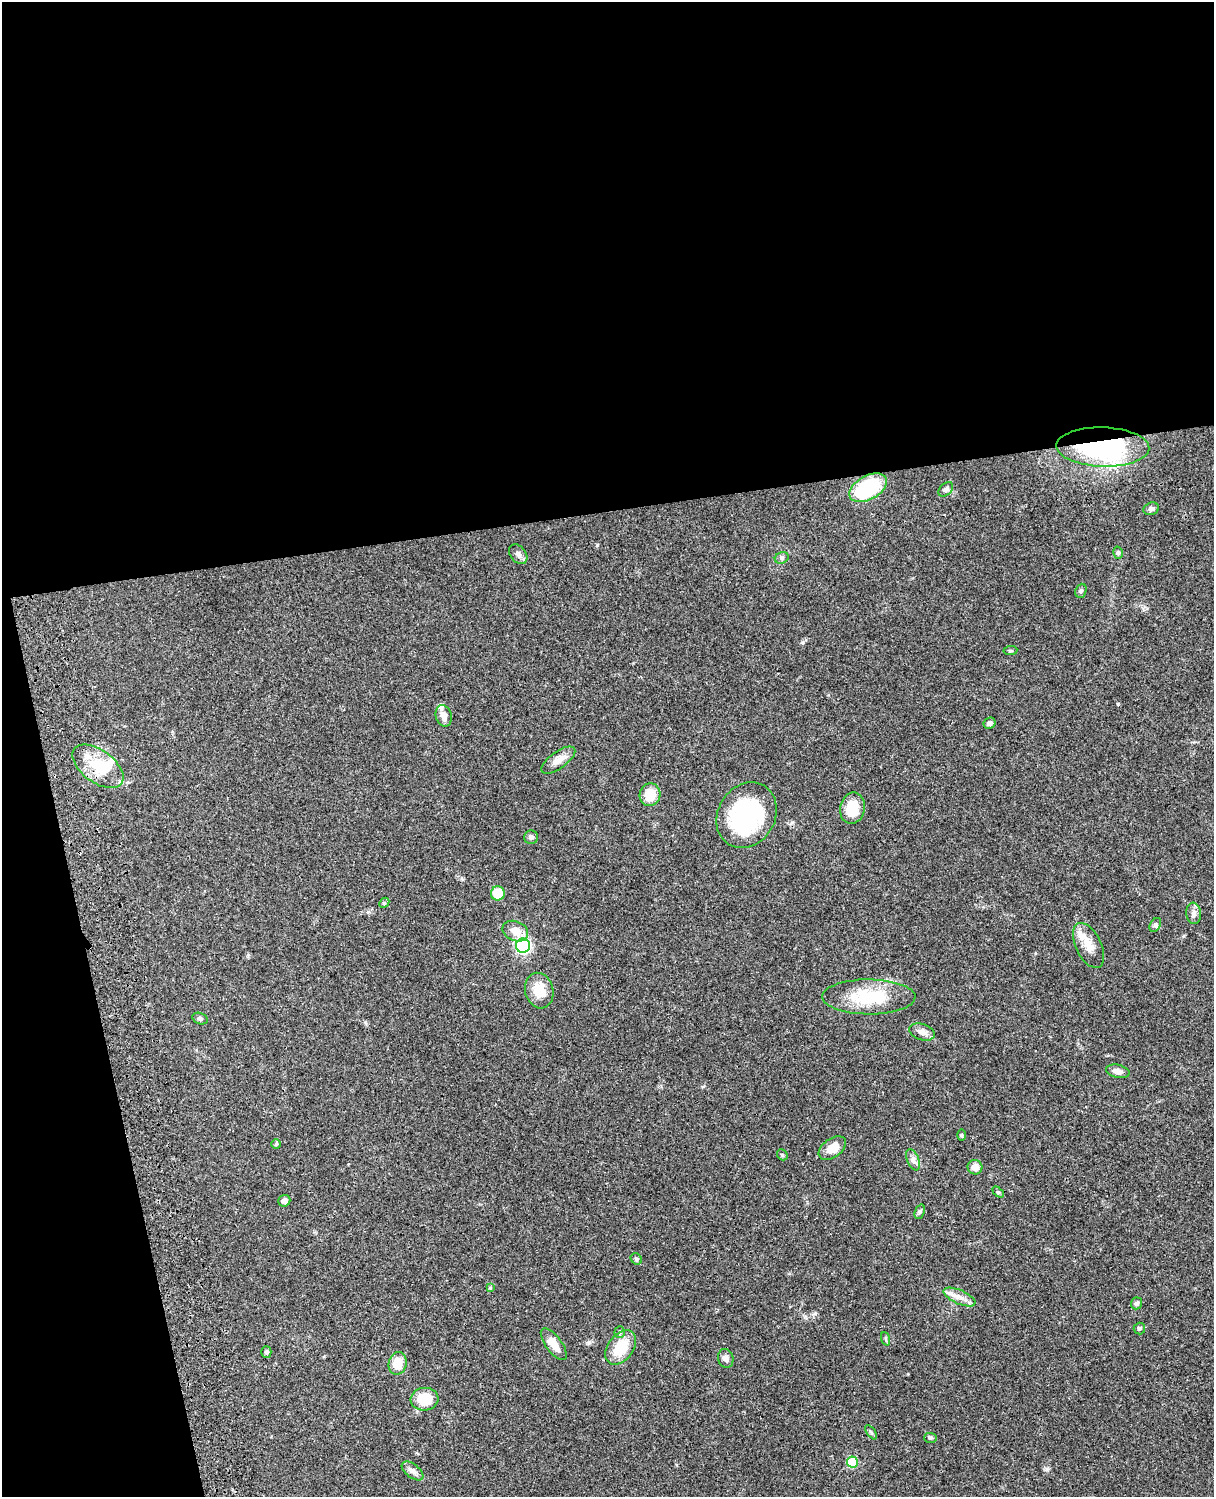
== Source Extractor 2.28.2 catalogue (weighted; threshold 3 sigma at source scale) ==
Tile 1 of 4 x 3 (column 1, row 1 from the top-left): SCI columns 121-1332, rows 3269-4763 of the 5087 x 4929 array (HDU 1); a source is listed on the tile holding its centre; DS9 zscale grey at full resolution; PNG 1216 x 1499 px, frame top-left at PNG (2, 2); each listed source drawn as its Kron ellipse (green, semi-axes under 4 px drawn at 4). Shown black and unused: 39% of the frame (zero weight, under 3 of 4 exposures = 6% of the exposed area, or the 3 px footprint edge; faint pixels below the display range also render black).
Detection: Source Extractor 2.28.2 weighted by HDU 2 'WHT'; one run over the whole footprint, this tile lists its part. Background 0.0756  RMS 0.0057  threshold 0.0257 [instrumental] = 3 sigma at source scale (4.5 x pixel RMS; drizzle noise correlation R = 1.50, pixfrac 1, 0.05/0.05 arcsec/px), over >= 5 px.
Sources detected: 57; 1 inside a brighter object's white glare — neither listed nor drawn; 1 inside a brighter listed object's ellipse — not listed separately; the other 55 listed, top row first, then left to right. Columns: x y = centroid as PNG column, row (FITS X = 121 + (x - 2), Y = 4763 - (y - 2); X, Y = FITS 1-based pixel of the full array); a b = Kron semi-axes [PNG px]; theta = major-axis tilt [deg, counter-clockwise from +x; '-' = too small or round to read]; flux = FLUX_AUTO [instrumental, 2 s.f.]
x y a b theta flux
1103 447 47 19 -2 100
868 488 20 12 29 44
946 489 8 5 44 1.7
1151 509 8 6 19 2
1118 553 6 5 - 1.1
518 554 11 7 -51 2.3
782 558 7 5 23 1.3
1081 591 7 5 67 1
1010 651 7 4 6 0.77
444 716 11 8 -76 3.3
990 723 6 5 - 1.6
558 760 20 8 36 4.8
98 766 29 16 -36 19
650 795 11 10 - 11
852 808 16 12 79 13
747 815 34 28 59 68
531 837 7 6 - 1.3
498 893 7 7 - 10
384 903 5 4 - 0.69
1194 913 11 7 -84 2.3
1155 925 7 5 60 1
515 931 13 9 -22 5.8
1089 945 24 12 -64 8.3
523 946 7 7 - 98
539 991 18 14 -75 10
869 997 47 17 0 28
200 1019 8 5 -15 1.2
922 1032 13 8 -19 3.1
1118 1071 12 6 -13 3.4
962 1135 6 3 -90 0.66
276 1144 5 4 - 0.77
832 1148 15 9 36 7.1
782 1155 6 5 - 0.77
913 1160 11 6 -66 2.2
975 1167 7 7 - 4.3
998 1192 6 4 -43 0.79
284 1201 6 6 - 2.5
920 1212 8 5 71 1.1
636 1259 6 5 - 0.85
490 1288 4 4 - 0.57
959 1297 17 7 -24 4.3
1137 1303 6 5 - 1.5
1139 1329 6 6 - 0.92
620 1332 6 5 - 0.98
886 1339 7 4 -71 0.96
554 1344 19 8 -54 6.6
621 1347 19 12 53 15
266 1352 5 5 - 1.3
726 1358 9 7 -73 2.5
398 1363 11 9 78 9.5
425 1399 14 11 4 13
871 1432 8 4 -53 0.89
930 1438 6 5 - 0.99
852 1462 5 5 - 27
412 1471 13 6 -38 2.6
Overlapping masked pixels (flux is a lower limit): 2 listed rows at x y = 1103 447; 98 766
Unlisted compact peaks at least as high as the median listed source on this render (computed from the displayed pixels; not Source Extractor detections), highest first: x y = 1118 704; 1047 1469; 803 642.